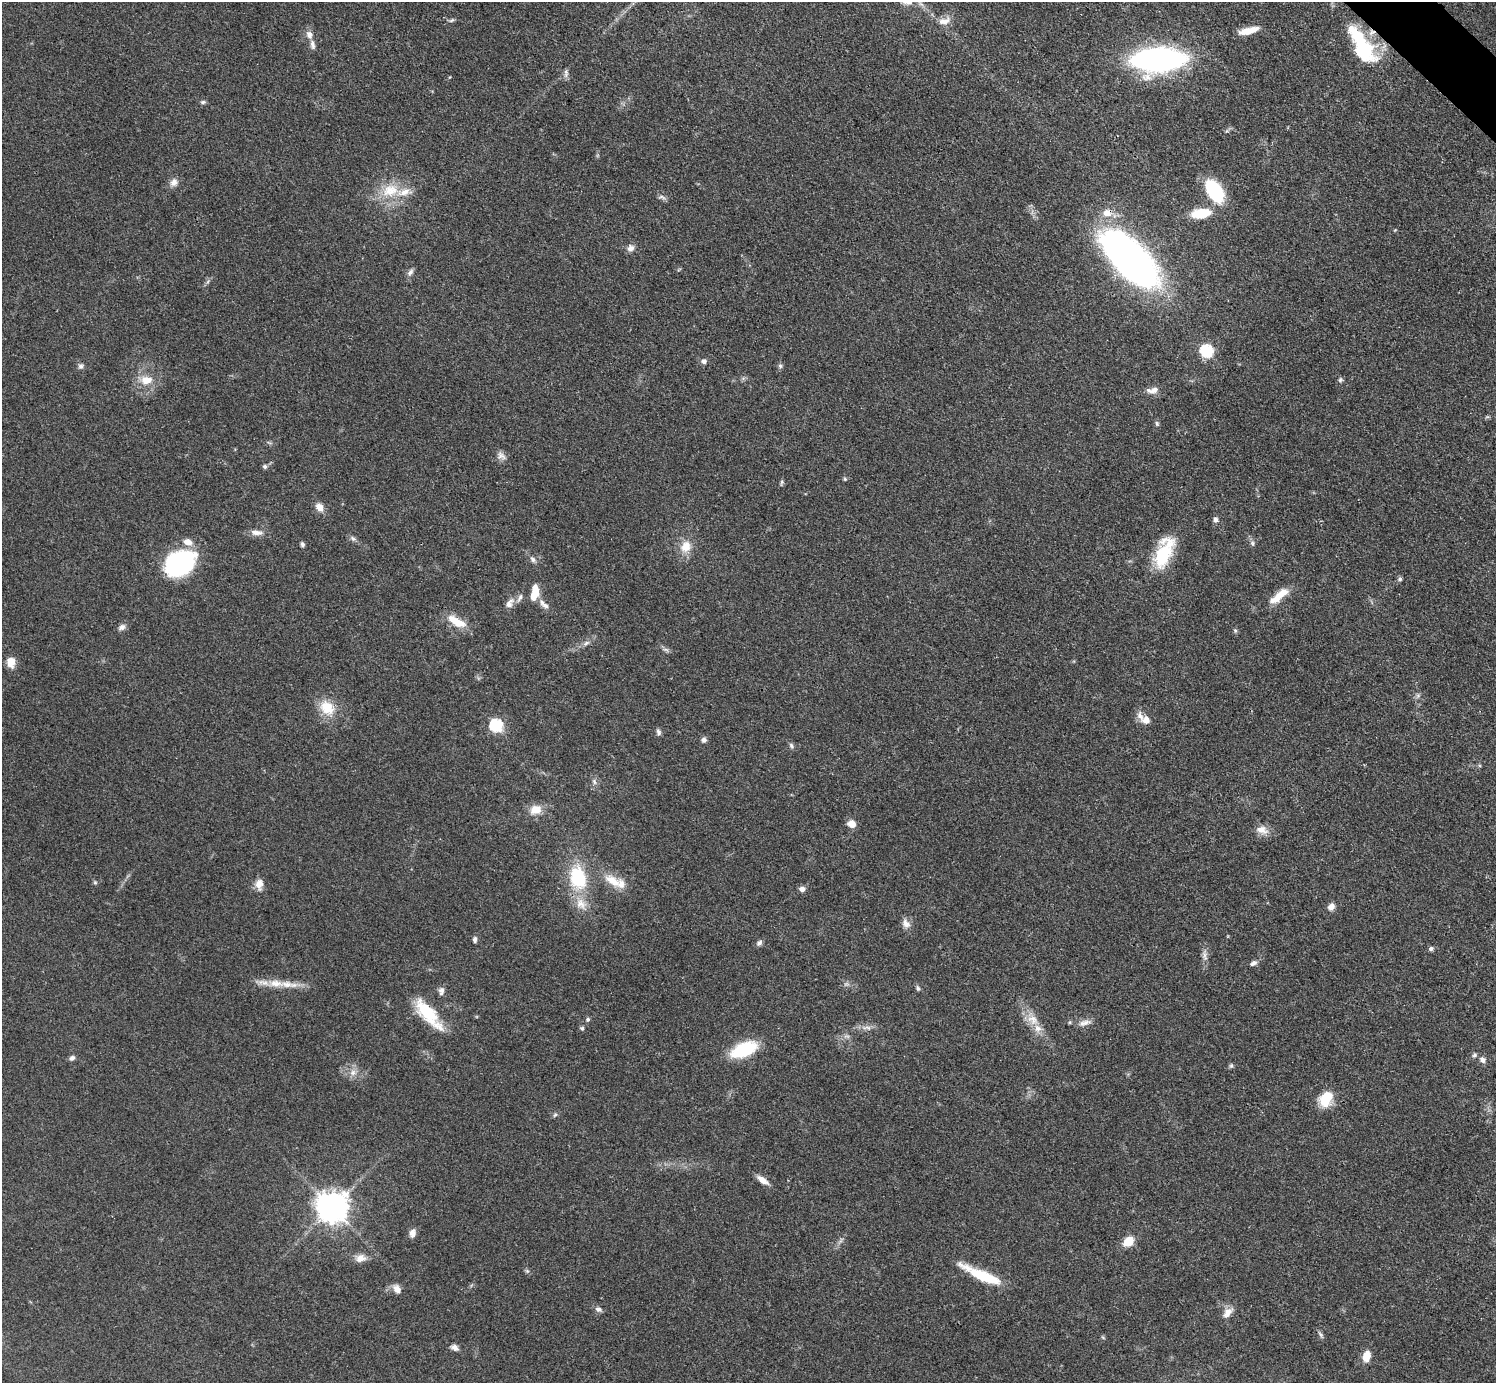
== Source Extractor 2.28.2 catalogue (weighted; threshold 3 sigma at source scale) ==
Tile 10 of 4 x 4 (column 2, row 3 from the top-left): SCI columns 1503-2996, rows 1689-3069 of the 5993 x 5993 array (HDU 1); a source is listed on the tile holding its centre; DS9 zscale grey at full resolution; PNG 1498 x 1385 px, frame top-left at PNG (2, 2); no overlay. Shown black and unused: <1% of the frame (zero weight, under 3 of 4 exposures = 1% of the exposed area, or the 3 px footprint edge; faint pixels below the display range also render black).
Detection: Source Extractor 2.28.2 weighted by HDU 2 'WHT'; one run over the whole footprint, this tile lists its part. Background 0.0501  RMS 0.0052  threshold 0.0236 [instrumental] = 3 sigma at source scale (4.5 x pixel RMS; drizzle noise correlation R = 1.50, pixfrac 1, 0.05/0.05 arcsec/px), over >= 5 px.
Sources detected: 117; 1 too faint to see at this stretch — not listed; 11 inside a brighter listed object's ellipse — not listed separately; the other 105 listed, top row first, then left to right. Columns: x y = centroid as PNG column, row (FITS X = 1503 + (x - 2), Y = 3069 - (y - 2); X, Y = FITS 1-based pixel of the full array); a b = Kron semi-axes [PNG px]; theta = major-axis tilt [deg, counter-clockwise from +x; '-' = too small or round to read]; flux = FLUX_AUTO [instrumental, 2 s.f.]
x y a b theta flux
452 20 8 4 27 0.97
944 21 18 9 17 4.6
1248 31 24 7 14 8.5
309 35 10 8 -67 3.3
312 45 12 6 -78 2
1362 45 50 18 -59 44
1158 60 37 15 3 220
566 73 12 6 -90 1.8
203 102 7 5 1 1
174 182 11 9 57 3.3
390 190 26 19 18 17
1215 191 23 13 -57 36
662 197 12 4 -24 1.5
1201 213 24 11 7 14
1395 230 4 4 - 0.46
630 248 9 8 - 2.8
1130 259 73 32 -45 220
410 272 10 6 55 1.8
1207 351 6 6 - 73
704 361 7 6 - 1.8
81 366 7 6 - 1.5
780 366 7 6 - 1.1
146 380 17 12 2 8.3
1340 380 7 6 - 1.1
1152 390 18 8 8 3.7
1157 424 7 5 -73 1
501 456 14 8 -45 2.8
265 466 6 6 - 1.2
845 479 5 5 - 0.74
782 482 9 4 76 0.92
319 507 12 9 -57 4.2
1215 519 6 5 - 2
256 532 18 7 -4 3.9
353 538 10 6 -37 1.6
1253 543 8 4 -82 1.2
302 544 6 5 - 1.2
686 547 16 13 63 8.1
1163 555 36 19 75 26
533 559 8 6 -55 1.6
179 563 27 20 24 75
1400 579 7 6 - 1.1
535 591 15 8 78 7.4
1279 596 28 9 38 9.8
510 603 15 8 57 3.7
544 604 17 7 -42 3.3
456 621 25 10 -30 10
122 627 11 7 30 2.2
1235 630 6 5 - 0.84
586 643 11 5 26 1.9
666 650 10 5 -23 1.4
11 662 12 10 -85 5.4
1418 695 6 6 - 1.2
327 707 20 16 -41 13
1146 720 11 10 - 3.9
496 726 6 6 - 63
659 732 9 5 -76 1.5
704 740 7 6 - 1.7
791 746 8 5 -53 1.3
594 782 9 5 -64 1.6
535 810 14 11 18 7.4
851 824 9 8 - 4.3
1262 830 17 11 -14 5.2
578 878 29 19 -78 30
613 881 28 12 -34 10
95 882 6 5 - 0.8
259 884 14 10 86 4.3
802 889 8 6 -2 2.2
1331 907 8 7 - 3.2
906 923 13 9 -61 3.4
475 940 8 5 88 1.5
759 943 8 6 44 1.6
1431 949 6 6 - 1.2
1205 955 19 6 -84 3.1
1253 963 10 6 28 1.8
288 984 33 9 -4 9.5
918 988 8 5 -62 1.2
441 991 11 7 86 2.1
428 1014 40 14 -49 25
588 1019 6 5 - 1
1033 1020 18 13 -39 7.6
1085 1023 18 7 15 3.6
582 1028 5 5 - 1
867 1028 17 5 -6 2.8
847 1036 10 4 -12 1.3
744 1049 23 11 23 35
1474 1055 7 6 - 1.3
72 1058 7 6 - 1.6
1482 1060 9 7 -41 2.3
1231 1066 7 5 75 0.92
353 1072 10 9 - 3.7
1326 1099 17 13 59 14
555 1115 7 5 43 0.98
762 1180 15 6 -36 4.4
332 1207 10 9 - 910
412 1233 11 7 73 2.8
1128 1241 9 7 39 11
361 1258 15 10 3 4.2
527 1271 6 5 - 0.92
982 1275 47 9 -25 23
397 1289 12 8 -52 3.9
598 1309 10 7 -27 1.8
1228 1312 15 9 51 4.5
1320 1334 10 4 -54 1.2
454 1347 9 6 -29 2.4
1366 1356 11 8 76 6.9
Overlapping masked pixels (flux is a lower limit): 1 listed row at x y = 1362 45